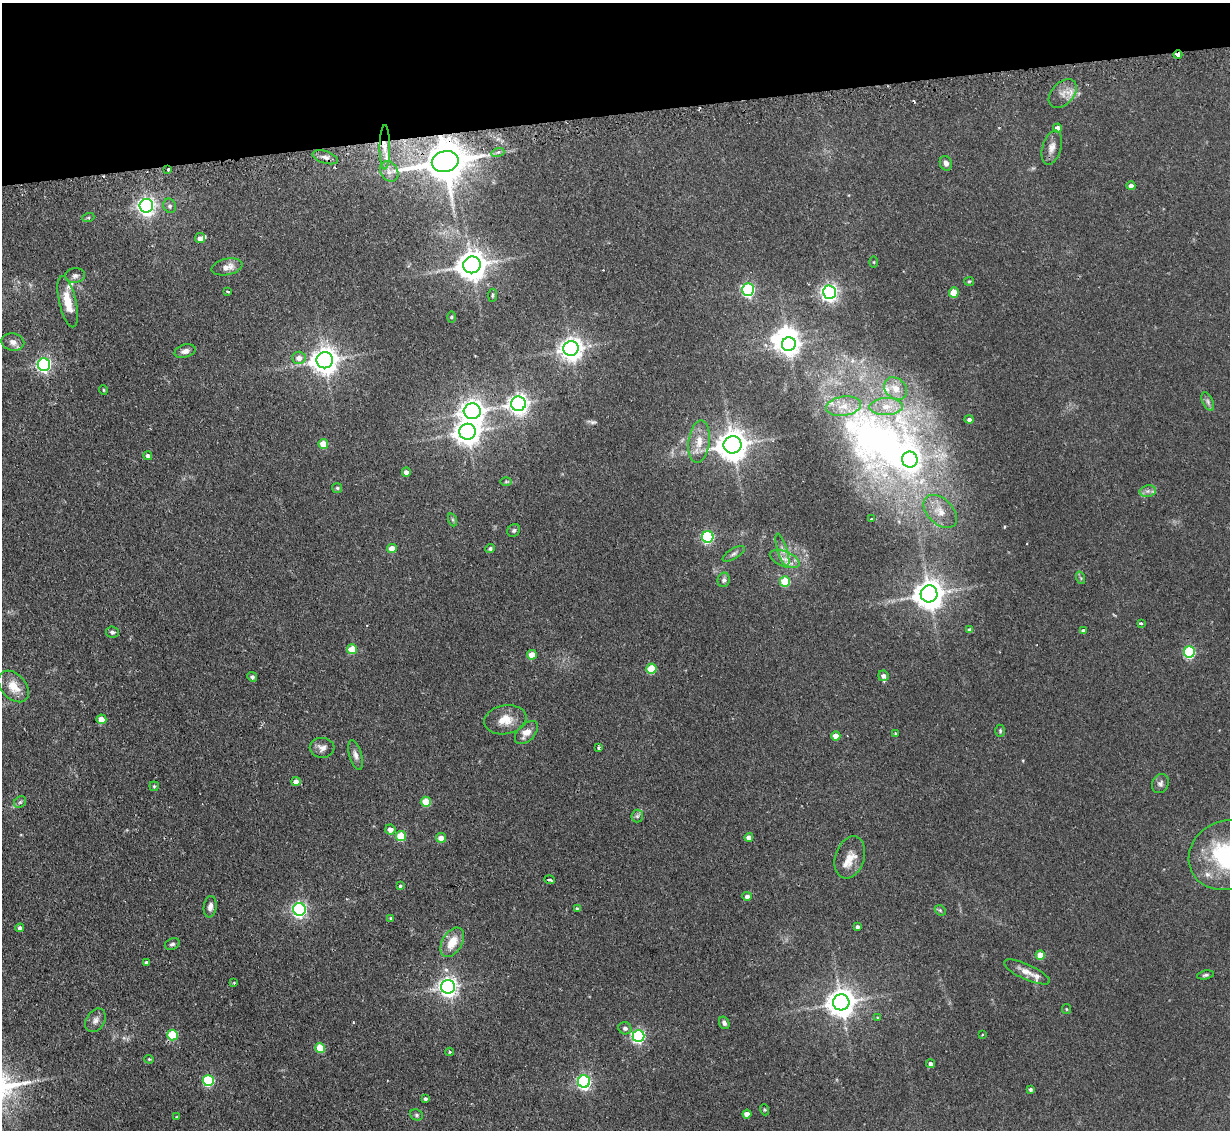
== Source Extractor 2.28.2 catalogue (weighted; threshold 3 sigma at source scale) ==
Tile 3 of 4 x 4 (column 3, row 1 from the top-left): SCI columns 2487-3714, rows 3541-4668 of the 4972 x 4943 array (HDU 1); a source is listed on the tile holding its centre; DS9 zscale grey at full resolution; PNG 1232 x 1132 px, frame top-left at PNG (2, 3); each listed source drawn as its Kron ellipse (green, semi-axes under 4 px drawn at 4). Shown black and unused: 10% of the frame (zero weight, under 2 of 3 exposures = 4% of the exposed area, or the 3 px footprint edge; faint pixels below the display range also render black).
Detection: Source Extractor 2.28.2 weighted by HDU 2 'WHT'; one run over the whole footprint, this tile lists its part. Background 0.137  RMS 0.0072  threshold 0.0322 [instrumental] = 3 sigma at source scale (4.5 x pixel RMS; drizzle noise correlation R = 1.50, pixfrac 1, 0.05/0.05 arcsec/px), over >= 5 px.
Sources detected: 152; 3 inside a brighter object's white glare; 3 cosmic-ray / hot-pixel residue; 1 long thin detection or spike segment (spike, bleed or trail) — neither listed nor drawn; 7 inside a brighter listed object's ellipse — not listed separately; the other 138 listed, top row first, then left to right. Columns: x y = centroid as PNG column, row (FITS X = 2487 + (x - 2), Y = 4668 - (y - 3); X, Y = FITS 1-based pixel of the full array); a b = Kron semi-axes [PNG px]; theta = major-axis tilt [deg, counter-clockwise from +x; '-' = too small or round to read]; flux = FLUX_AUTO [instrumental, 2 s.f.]
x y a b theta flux
1178 55 4 3 - 5.1
1063 94 17 11 47 6.4
1057 128 4 4 - 4.8
385 147 22 5 90 7.9
1052 147 17 9 74 5.5
498 152 6 4 18 1.3
325 157 13 6 -18 3.5
445 162 13 10 12 2600
946 163 7 6 - 3.1
168 169 3 3 - 1
389 171 11 8 -58 4.3
1131 186 4 4 - 3.5
146 206 7 7 - 310
170 206 7 6 - 1.9
88 218 6 4 19 1.1
200 238 5 5 - 4
874 262 5 3 - 0.7
472 265 9 8 - 1000
227 267 15 8 12 6.2
75 276 10 7 7 2.6
969 281 5 4 - 0.84
748 290 6 6 - 130
228 292 3 2 - 0.73
829 292 6 6 - 270
954 292 5 5 - 14
493 295 7 4 85 1.1
68 302 26 8 -77 13
452 317 5 3 - 0.75
13 342 11 8 -12 4.3
789 344 7 7 - 490
571 348 7 7 - 520
185 351 11 6 17 3.1
299 358 7 6 - 4.8
325 360 8 8 - 810
44 365 6 6 - 160
896 389 12 10 -40 7.2
103 390 5 3 - 0.6
1208 402 10 5 -64 2.2
518 404 7 7 - 400
844 406 17 9 8 9.1
886 406 17 8 2 8.1
472 411 8 8 - 540
969 419 4 4 - 1.8
467 432 8 8 - 690
699 442 21 10 83 10
323 444 5 5 - 15
732 445 9 8 - 1100
148 456 4 4 - 2.2
910 460 8 7 - 370
406 472 4 4 - 3.6
506 482 6 4 0 0.99
337 488 5 5 - 0.89
1148 491 8 5 11 2.5
940 511 20 12 -45 10
871 519 3 2 - 1
453 520 7 4 -71 1.2
514 530 7 6 - 1.4
708 537 6 5 - 85
392 548 5 4 - 8
490 549 5 4 - 1.2
782 550 17 5 -73 4
734 554 12 5 31 2.1
785 559 16 7 -22 5.8
1081 578 6 4 -71 0.89
724 580 7 6 - 2
785 582 5 5 - 24
929 594 8 8 - 1000
1141 623 4 3 - 1.4
970 630 4 4 - 2.7
1084 631 4 4 - 2.8
112 632 6 5 - 1.6
352 649 5 5 - 17
1189 652 5 5 - 72
532 655 5 4 - 11
651 668 5 5 - 22
883 676 5 5 - 2.7
252 677 5 4 - 1.8
14 686 18 12 -47 11
101 719 5 5 - 10
505 720 21 14 9 11
1000 731 6 5 - 1.1
526 732 14 8 45 6.1
896 734 3 3 - 1.3
836 736 4 4 - 6.8
322 748 12 10 -2 4
599 748 3 3 - 4.4
356 755 15 6 -74 3.4
296 782 4 4 - 5.3
1160 784 10 8 62 2.5
154 786 4 4 - 1
20 802 6 5 - 1.3
426 802 5 5 - 20
637 816 6 6 - 1.5
390 829 5 5 - 5
401 836 5 5 - 17
749 837 4 4 - 4.7
441 838 5 5 - 5.6
1227 855 39 34 25 74
850 857 22 14 72 9.9
550 880 5 3 - 2
400 886 4 4 - 0.98
747 896 5 4 - 2.7
210 907 11 6 82 3.2
299 909 6 6 - 180
577 909 4 3 - 0.98
940 910 6 4 -43 1.1
391 918 3 3 - 0.94
857 927 4 4 - 1.6
20 928 4 4 - 1.8
452 942 16 10 59 12
172 944 8 5 21 1.7
1040 955 5 4 - 11
146 962 3 3 - 1.4
1027 972 25 7 -24 6.6
1206 975 8 4 10 1.4
234 983 3 2 - 0.81
448 987 7 7 - 340
841 1002 8 8 - 890
1066 1009 5 4 - 0.72
878 1017 4 3 - 0.68
95 1020 13 9 56 3.7
724 1023 6 5 - 2
625 1028 6 6 - 2.1
173 1035 5 5 - 37
982 1035 3 2 - 0.65
638 1036 6 6 - 130
320 1048 5 5 - 19
450 1052 4 4 - 0.95
149 1059 4 4 - 0.78
930 1064 4 4 - 2.5
208 1081 5 5 - 56
584 1082 6 6 - 170
1030 1089 4 3 - 1.2
425 1099 4 3 - 1.2
765 1110 6 4 -72 0.82
747 1114 4 4 - 4.8
416 1115 7 5 -22 1.3
176 1117 4 2 - 0.6
Overlapping masked pixels (flux is a lower limit): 4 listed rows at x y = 1178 55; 445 162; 168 169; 841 1002
Isophote crosses this tile's border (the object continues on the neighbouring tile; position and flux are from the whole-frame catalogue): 1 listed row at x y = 1227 855